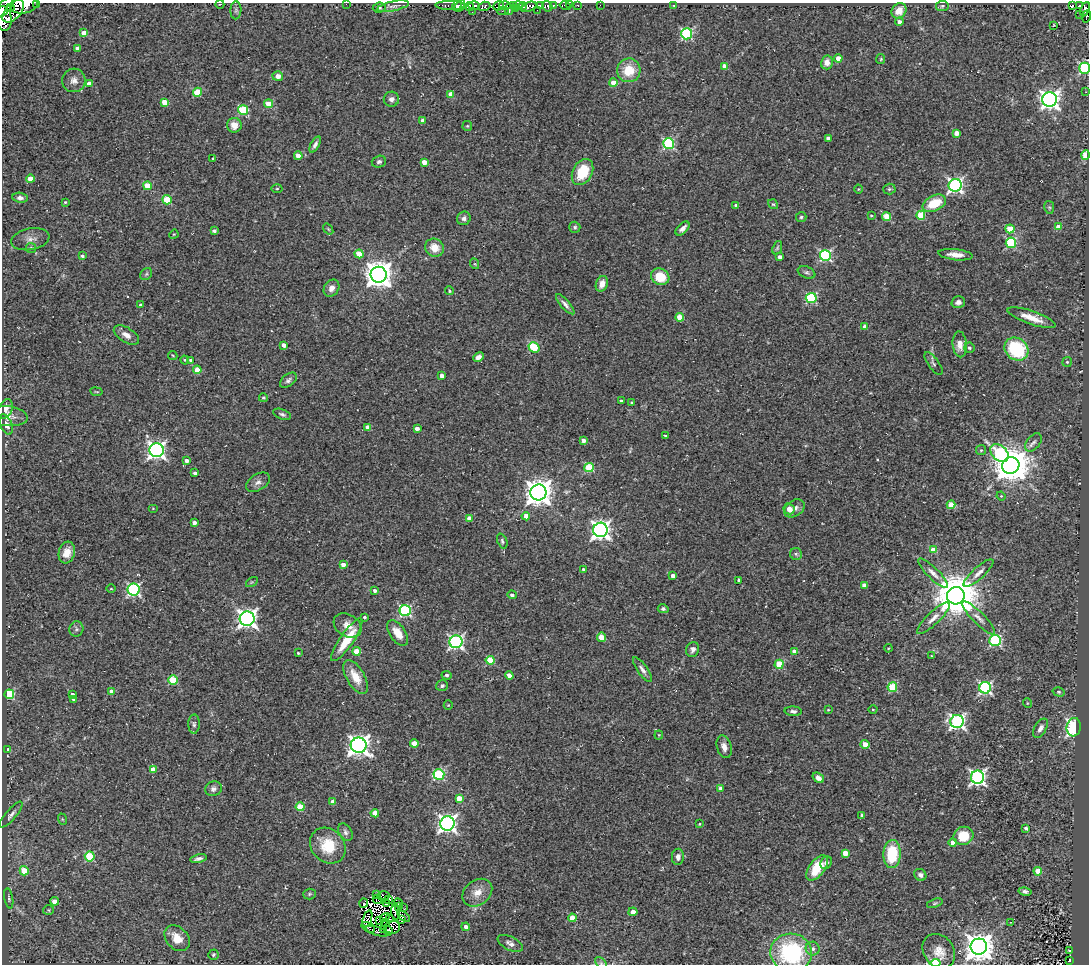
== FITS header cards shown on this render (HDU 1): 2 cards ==
NAXIS1  =                 1087
NAXIS2  =                  962

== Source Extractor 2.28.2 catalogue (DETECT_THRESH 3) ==
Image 1087 x 962 px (HDU 1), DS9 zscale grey, 1 PNG px = 1 image px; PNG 1091 x 966 px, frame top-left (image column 1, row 962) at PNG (2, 3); each listed source drawn as its Kron ellipse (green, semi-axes under 4 px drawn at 4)
Background 0.152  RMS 0.023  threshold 0.0691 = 3 sigma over >= 5 px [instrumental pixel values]
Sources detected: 325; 10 with non-positive FLUX_AUTO (blend fragments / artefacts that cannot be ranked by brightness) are neither listed nor drawn; the other 315 listed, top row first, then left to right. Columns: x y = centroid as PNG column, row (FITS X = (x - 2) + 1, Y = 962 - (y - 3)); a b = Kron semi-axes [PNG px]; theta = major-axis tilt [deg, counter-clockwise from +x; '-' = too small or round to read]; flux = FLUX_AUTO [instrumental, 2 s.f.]
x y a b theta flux
37 3 2 2 - 6.5
220 4 4 2 - 1.1
346 4 2 2 - 13
24 5 14 8 12 230
451 5 15 4 -1 18
474 5 6 3 1 76
505 5 6 3 -2 8.4
518 5 5 3 - 15
570 5 3 2 - 1.4
578 5 3 3 - 11
600 5 2 2 - 0.94
1072 5 3 2 - 2.7
393 6 16 5 12 6
457 6 5 3 - 53
460 6 6 4 59 73
484 6 6 4 17 25
498 6 5 3 - 21
513 6 4 3 - 28
523 6 4 3 - 53
540 6 4 3 - 64
547 6 5 5 - 53
554 6 4 2 - 10
565 6 5 3 - 6.1
674 6 3 2 - 1.6
942 6 6 5 - 2.7
1080 6 4 3 - 15
5 7 13 5 51 19
470 7 5 3 - 16
529 7 8 4 20 30
10 8 3 2 - 1100
379 8 6 5 - 2.7
515 8 4 3 - 22
509 9 5 3 - 18
1085 9 7 4 68 41
236 10 9 5 87 3.7
537 10 2 2 - 8.6
13 11 14 7 48 92
503 11 5 2 - 3.6
899 11 8 7 - 18
472 12 2 2 - 2
1080 14 2 2 - 1.2
1086 16 6 3 81 7
4 18 12 7 -82 62
899 22 4 4 - 6.2
1053 26 2 2 - 730
84 33 4 4 - 19
687 34 5 5 - 170
77 48 4 3 - 5.4
838 58 4 4 - 14
881 59 5 4 - 1.7
827 62 7 6 - 11
725 66 4 4 - 14
1085 68 5 5 - 160
629 70 12 11 - 38
278 76 5 5 - 9.2
74 80 12 11 - 12
613 83 4 4 - 23
89 84 4 4 - 9.9
198 92 4 4 - 58
1086 92 2 2 - 0.84
451 94 4 4 - 21
391 99 7 7 - 6.8
1050 100 7 7 - 810
164 102 4 4 - 22
269 104 4 4 - 37
243 110 5 5 - 92
423 121 4 4 - 9.3
234 125 7 7 - 16
467 126 5 5 - 2
957 133 4 4 - 15
828 138 4 4 - 7.7
315 144 9 4 62 4.9
669 144 5 5 - 170
1085 155 4 4 - 47
298 156 4 4 - 20
213 158 3 2 - 1.3
379 162 7 6 - 3.8
424 162 4 4 - 15
582 172 14 9 62 52
30 179 4 4 - 22
955 185 6 6 - 420
147 186 4 4 - 40
277 189 5 3 - 1.7
858 189 4 3 - 1.2
889 189 6 5 - 2.7
20 198 7 5 -8 5.4
167 200 5 4 - 58
65 202 3 3 - 1.9
934 203 12 7 25 42
773 204 5 4 - 1.9
736 206 4 3 - 6
1049 207 6 5 - 2.7
871 215 3 3 - 1.6
921 215 4 4 - 63
801 217 5 5 - 2.6
887 217 4 4 - 57
464 218 7 6 - 5.4
575 227 5 5 - 2.8
1058 227 4 4 - 25
683 228 8 5 45 7.1
328 229 6 3 -53 1.7
1010 229 4 4 - 52
214 231 4 3 - 3.7
174 234 5 4 - 1.4
30 239 19 10 11 12
1011 243 5 5 - 120
31 248 5 5 - 2.5
434 248 9 9 - 20
777 248 7 4 70 2.4
359 254 4 4 - 24
825 255 5 5 - 210
955 255 17 5 -6 15
82 256 3 3 - 3.3
780 257 4 3 - 6.2
475 264 5 3 - 1.4
807 272 9 5 -23 4
146 274 6 5 - 2.8
379 275 8 8 - 2000
660 277 9 8 - 35
602 284 8 6 69 13
331 288 9 7 55 10
449 291 4 3 - 1.9
811 298 5 5 - 120
958 302 7 6 - 5.6
565 304 13 4 -48 6.3
140 305 4 3 - 2.5
680 317 4 4 - 28
1031 318 25 6 -19 24
865 327 4 4 - 11
126 335 14 7 -31 11
960 344 13 7 -86 15
284 345 4 3 - 9.8
534 347 6 5 - 67
969 348 5 5 - 3.5
1016 349 12 11 - 100
173 355 5 3 - 1.4
478 357 5 4 - 7.6
185 360 4 4 - 1.6
191 360 3 3 - 2.1
1067 362 5 5 - 2.3
934 364 13 5 -54 4.6
197 370 4 4 - 31
442 376 4 4 - 7.9
288 380 10 6 38 4.7
96 392 6 3 -9 1.5
263 398 4 4 - 2.1
621 401 3 3 - 2.9
632 403 4 3 - 2.5
5 409 10 7 65 10
282 414 9 5 -22 3.8
7 416 21 10 -6 13
6 424 11 5 -68 7.6
368 427 4 4 - 15
417 429 4 3 - 7.5
665 436 3 2 - 1.7
583 440 4 4 - 6.5
1033 442 10 6 50 6.2
157 450 7 7 - 630
981 450 5 5 - 2.7
999 453 10 7 -41 120
187 461 4 3 - 7.1
1011 465 9 8 - 4200
589 468 5 4 - 75
195 473 4 4 - 4.6
258 482 13 8 31 8
538 492 8 8 - 2000
1001 496 4 4 - 1.6
951 505 4 4 - 32
153 508 5 3 - 1.3
794 508 11 7 34 9.6
789 509 6 5 - 15
526 516 4 4 - 9.9
469 518 4 4 - 14
194 523 4 3 - 7.3
600 530 7 7 - 770
502 541 8 5 -68 3.1
933 550 4 4 - 32
67 553 11 8 74 16
796 554 6 6 - 3.3
343 564 4 4 - 9.6
583 569 3 3 - 2.8
933 573 20 5 -44 9.8
978 573 19 6 42 10
673 576 4 3 - 8.5
739 580 4 3 - 3.6
252 582 6 4 34 2.1
864 585 4 4 - 11
111 589 4 3 - 1.2
134 589 6 6 - 260
375 591 4 4 - 5.6
512 595 5 4 - 3.8
956 596 9 8 - 7100
663 609 5 4 - 2.9
405 611 5 5 - 180
364 617 4 4 - 3.3
933 618 22 6 44 12
979 618 22 6 -45 10
247 619 7 7 - 780
348 625 15 11 -31 15
76 629 7 7 - 4.4
398 633 14 7 -55 20
601 637 5 4 - 29
347 640 25 6 55 44
995 641 5 5 - 180
456 642 6 6 - 360
888 648 4 3 - 1.5
693 649 7 6 - 5.8
357 651 4 4 - 26
794 651 4 4 - 22
298 653 3 3 - 1.7
931 656 3 3 - 1.1
490 660 4 4 - 59
779 664 4 4 - 68
642 670 15 5 -55 6.7
447 675 5 4 - 2.8
509 675 4 4 - 14
356 677 19 9 -60 30
173 680 5 4 - 62
442 686 6 5 - 3.9
892 687 5 4 - 82
985 688 6 6 - 270
112 692 4 4 - 17
1059 692 6 4 -16 2.1
9 694 5 4 - 120
72 695 4 3 - 6.1
74 699 4 3 - 4.8
1027 703 5 3 - 1.3
448 705 5 4 - 1.7
828 710 3 3 - 1.2
873 710 4 3 - 1.5
793 711 8 5 -4 4.2
957 721 7 6 - 410
194 724 9 5 89 4.1
1074 727 9 7 82 160
1040 728 11 5 59 7
659 735 4 4 - 1.8
414 743 4 4 - 19
865 744 4 4 - 24
359 745 8 7 - 950
724 747 11 7 -74 11
8 749 4 3 - 6.8
153 769 4 4 - 19
439 775 5 5 - 140
977 777 6 6 - 470
818 778 6 4 -37 6.3
213 789 8 7 - 6.2
720 789 4 4 - 7.2
459 798 4 4 - 27
333 802 4 4 - 11
300 807 4 4 - 46
375 813 4 4 - 17
11 815 16 5 49 6.6
862 816 4 4 - 3.6
62 819 6 3 -71 1.7
447 823 7 7 - 680
699 824 4 3 - 1.5
1026 828 4 3 - 2.7
345 832 9 6 -59 4.8
963 836 10 9 - 44
953 842 4 4 - 18
328 846 19 16 -45 49
845 853 4 4 - 27
892 854 14 8 86 68
90 856 5 5 - 88
678 857 8 6 86 6.3
198 859 8 3 12 5
826 863 7 5 59 5.1
817 868 15 7 52 44
24 871 5 4 - 38
1038 871 4 4 - 27
920 875 6 5 - 5.6
1025 891 6 4 -12 3.5
477 893 16 12 37 19
309 894 6 5 - 2.6
376 895 3 2 - 1.2
383 896 6 4 2 8.1
9 898 10 4 -80 3
377 899 5 2 - 1.1
389 899 3 2 - 2
54 901 4 4 - 11
364 903 5 3 - 4.1
398 903 4 2 - 1.1
935 903 8 4 19 2.7
386 904 3 2 - 1.9
399 906 3 2 - 0.79
403 908 4 2 - 1.4
49 910 5 5 - 2.4
395 912 8 2 -86 1.2
633 912 4 4 - 10
404 916 7 2 -34 5.1
385 917 5 2 - 0.63
572 918 4 4 - 28
367 919 8 2 70 1.5
390 919 3 2 - 1.4
379 920 4 2 - 0.91
402 920 4 4 - 7.1
386 922 3 2 - 1.5
1010 922 4 2 - 0.89
368 927 7 4 -32 0.47
392 927 8 6 10 1.7
466 927 4 4 - 7.5
384 929 4 3 - 2.4
377 931 12 3 -17 0.84
388 931 4 3 - 3.7
177 938 15 10 -47 22
510 943 13 6 -27 7.7
979 947 8 8 - 2200
813 949 7 7 - 6
939 951 18 15 -52 21
1069 951 3 2 - 1.7
791 953 21 19 -8 160
213 955 5 5 - 2.4
1069 961 3 3 - 8.9
601 963 7 4 -44 2.8
936 963 5 4 - 100
At the frame edge (FLAGS 8, measured only in part): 10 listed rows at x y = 37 3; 346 4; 24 5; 5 7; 1085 9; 4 18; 1085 68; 791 953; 601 963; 936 963
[10 non-positive-flux detections neither listed nor drawn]